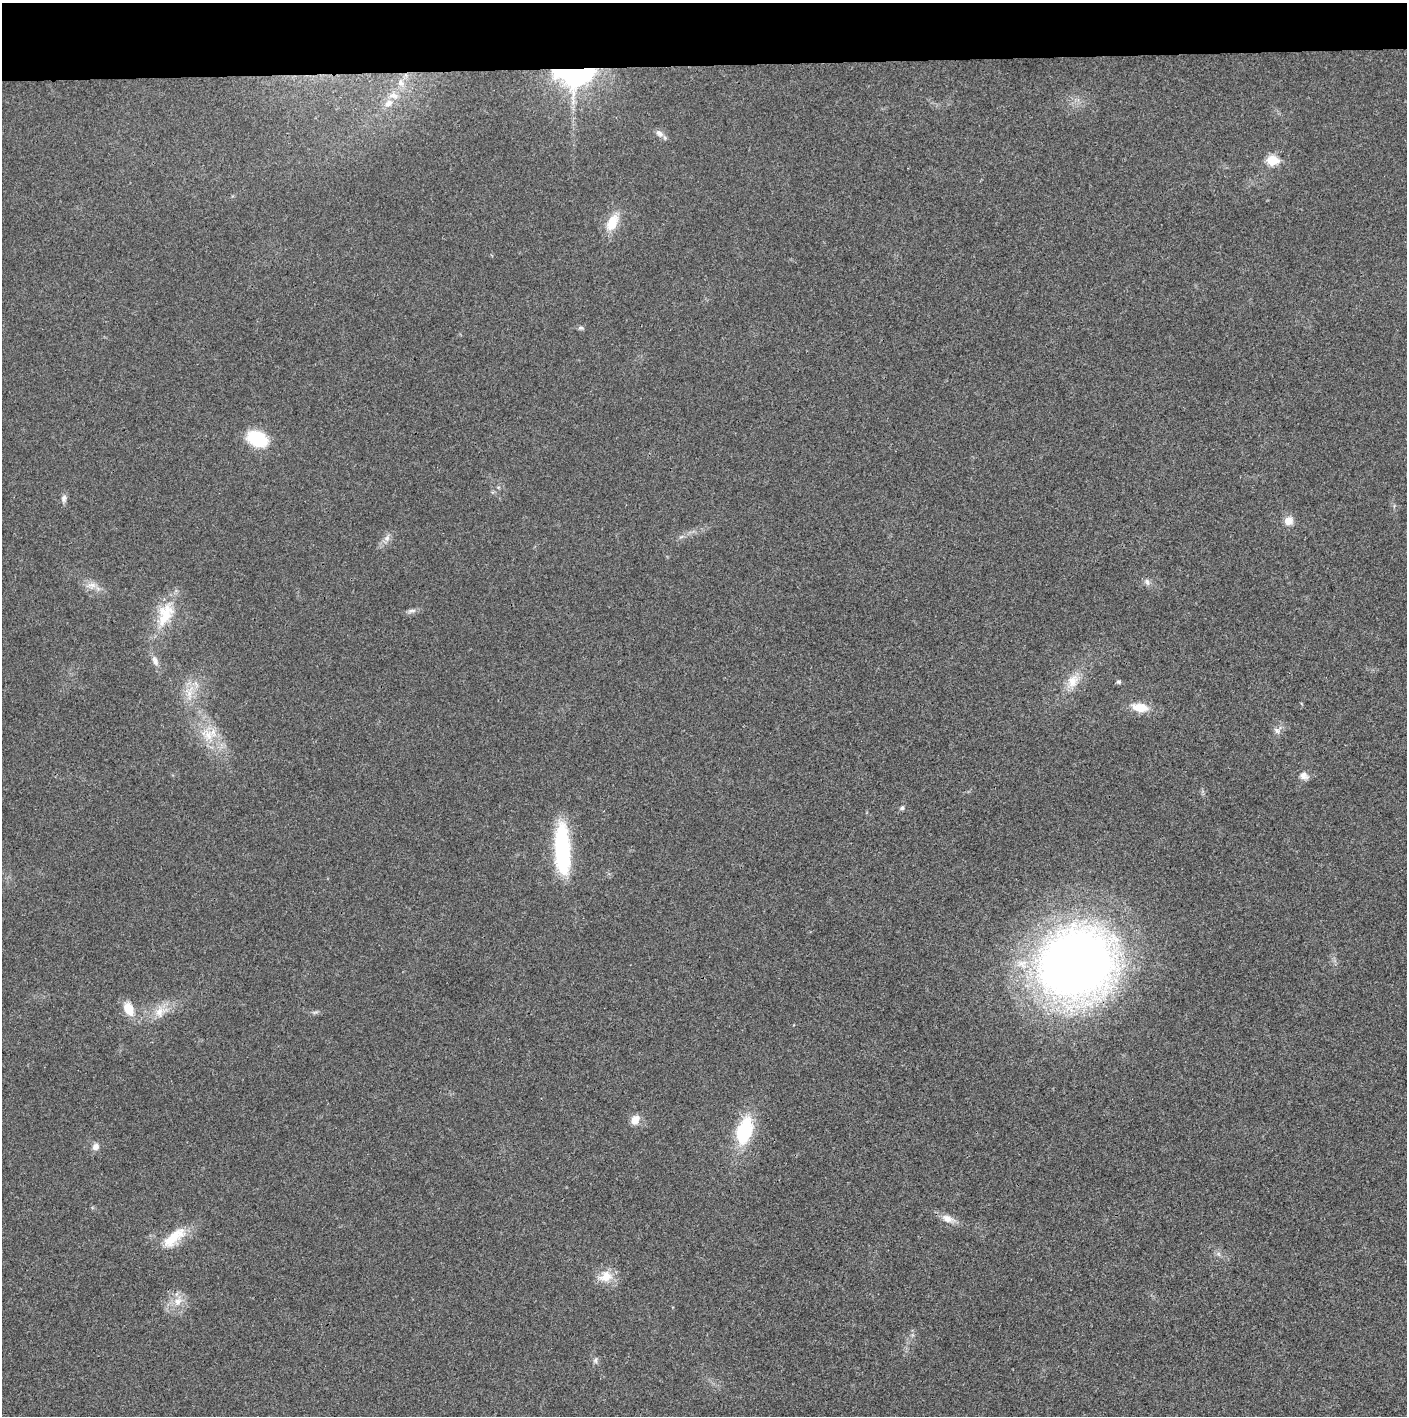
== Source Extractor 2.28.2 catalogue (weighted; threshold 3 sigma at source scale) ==
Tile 2 of 3 x 3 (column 2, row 1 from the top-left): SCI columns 1410-2814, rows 2830-4243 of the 4221 x 4243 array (HDU 1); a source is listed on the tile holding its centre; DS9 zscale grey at full resolution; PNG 1409 x 1418 px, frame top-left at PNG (2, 3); no overlay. Shown black and unused: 4% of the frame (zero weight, under 3 of 4 exposures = <1% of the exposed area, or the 3 px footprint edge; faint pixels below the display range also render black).
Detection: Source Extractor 2.28.2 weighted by HDU 2 'WHT'; one run over the whole footprint, this tile lists its part. Background 0.019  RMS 0.0051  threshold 0.0231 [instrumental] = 3 sigma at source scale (4.5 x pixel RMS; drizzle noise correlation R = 1.50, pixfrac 1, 0.05/0.05 arcsec/px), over >= 5 px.
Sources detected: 39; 1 inside a brighter object's white glare — not listed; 1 inside a brighter listed object's ellipse — not listed separately; the other 37 listed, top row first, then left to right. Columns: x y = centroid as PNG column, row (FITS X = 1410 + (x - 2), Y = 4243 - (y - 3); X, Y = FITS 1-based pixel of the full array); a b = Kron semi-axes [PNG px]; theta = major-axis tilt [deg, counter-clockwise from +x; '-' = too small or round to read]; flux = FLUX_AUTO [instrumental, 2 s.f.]
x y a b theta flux
574 74 35 22 0 94
401 83 11 9 -38 3.8
388 103 14 9 38 4.6
659 133 11 8 -36 2.6
1272 160 6 6 - 26
612 222 22 12 63 10
581 328 8 4 8 0.96
257 438 21 14 -24 24
64 498 10 7 73 1.8
1288 521 9 9 - 4.9
387 538 9 8 - 2.3
1147 582 10 5 -72 1.6
92 585 13 7 -5 3.5
412 611 13 4 3 1.7
165 614 37 20 66 19
155 661 15 7 -68 3
1073 681 20 14 67 8.3
1119 682 6 5 - 0.93
189 693 10 7 -76 3.6
1140 707 17 9 -7 10
1277 730 10 6 -50 1.9
208 735 18 11 -71 9.1
1304 775 10 9 - 3.1
902 808 6 5 - 1.1
562 849 53 15 -87 53
1076 963 54 49 1 570
128 1009 17 11 -63 8.6
160 1012 17 13 68 6.8
635 1120 10 8 49 5.5
744 1131 31 17 74 30
95 1147 9 8 - 2.8
947 1219 16 9 -25 4.6
174 1237 37 13 40 13
1219 1254 7 4 -70 1
606 1276 19 14 27 7.9
178 1301 13 10 53 5.1
596 1360 10 4 90 1.2
Overlapping masked pixels (flux is a lower limit): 2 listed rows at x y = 574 74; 1076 963